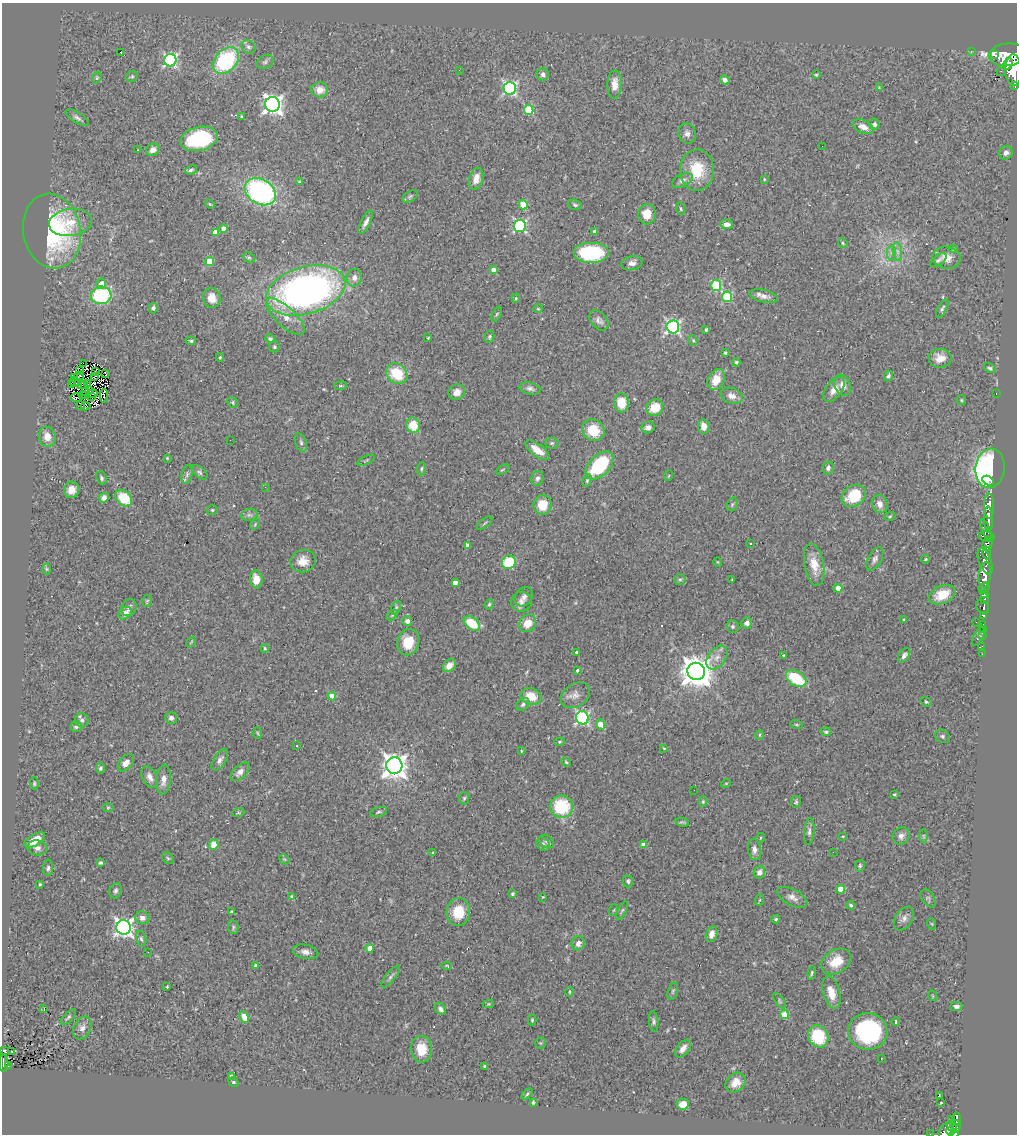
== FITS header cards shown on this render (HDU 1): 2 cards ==
NAXIS1  =                 1015
NAXIS2  =                 1132

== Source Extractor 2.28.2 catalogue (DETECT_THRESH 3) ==
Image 1015 x 1132 px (HDU 1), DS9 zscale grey, 1 PNG px = 1 image px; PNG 1019 x 1136 px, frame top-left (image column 1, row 1132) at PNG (2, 3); each listed source drawn as its Kron ellipse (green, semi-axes under 4 px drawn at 4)
Background 0.907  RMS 0.072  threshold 0.217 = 3 sigma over >= 5 px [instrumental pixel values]
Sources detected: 365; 4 with non-positive FLUX_AUTO (blend fragments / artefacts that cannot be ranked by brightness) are neither listed nor drawn; the other 361 listed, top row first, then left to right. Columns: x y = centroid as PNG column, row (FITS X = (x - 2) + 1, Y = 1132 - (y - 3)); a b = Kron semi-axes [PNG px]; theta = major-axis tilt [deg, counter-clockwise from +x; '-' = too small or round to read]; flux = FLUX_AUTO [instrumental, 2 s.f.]
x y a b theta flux
248 47 7 6 - 14
971 51 2 2 - 17
120 52 3 2 - 32
994 55 3 2 - 440
1007 55 18 11 5 5600
170 60 6 6 - 860
226 61 15 10 47 470
265 62 9 6 31 13
1008 64 6 4 64 1100
459 70 2 2 - 2.5
1013 70 16 8 -88 4000
1001 71 2 2 - 3
543 74 6 6 - 17
816 75 4 3 - 5.3
132 77 6 5 - 8.8
97 78 6 4 69 6.3
725 80 5 4 - 16
615 84 14 7 87 46
1015 85 3 3 - 95
510 88 6 6 - 920
879 88 4 4 - 4
320 90 8 7 - 52
273 104 7 7 - 2300
529 110 5 5 - 240
241 116 4 3 - 7
77 118 13 5 -32 17
874 124 5 5 - 14
863 127 11 6 -24 36
687 134 10 8 -69 23
199 139 19 12 13 360
822 146 2 2 - 15
137 150 2 2 - 4.6
153 150 7 6 - 30
1006 153 7 6 - 19
191 170 6 4 23 9
697 170 20 17 90 160
476 179 11 6 73 46
764 179 4 4 - 5
682 180 11 6 25 21
299 182 4 3 - 5.1
260 192 17 12 -31 990
410 196 8 5 32 8.8
210 204 5 3 - 4.7
523 205 4 4 - 130
575 205 7 5 -20 9.5
681 209 6 4 -71 6.4
647 214 10 9 - 75
70 222 21 13 7 110
366 222 13 4 63 23
726 224 6 4 1 25
520 226 6 6 - 780
223 229 4 4 - 27
52 231 38 28 -79 710
594 231 4 4 - 8.9
215 232 4 4 - 63
843 243 5 4 - 5.1
953 249 4 3 - 4.6
897 252 9 4 -81 17
591 253 18 10 0 370
891 253 7 4 -89 14
249 257 6 4 -28 7.1
947 258 14 11 -10 50
938 260 9 5 36 12
210 262 4 4 - 100
632 263 11 7 14 25
493 270 4 3 - 37
354 278 9 7 85 24
101 284 5 5 - 47
716 286 5 5 - 340
306 290 40 23 16 2200
101 295 10 8 5 380
764 296 15 6 -12 29
727 297 5 5 - 280
212 298 10 8 -75 53
516 298 4 4 - 5.5
153 308 5 4 - 16
942 308 10 4 62 9.9
538 309 5 3 - 4.5
497 314 8 4 66 7.1
285 317 25 9 -43 70
599 320 12 8 -47 22
673 327 6 6 - 1000
706 330 3 3 - 9.5
489 337 6 5 - 8
428 338 3 2 - 5
270 339 5 4 - 11
693 340 5 4 - 6
191 341 5 4 - 7.8
274 347 5 5 - 9.4
725 353 3 3 - 6.6
220 357 4 3 - 5.1
940 358 11 9 4 50
736 362 4 4 - 8.9
83 363 2 2 - 1400
990 368 6 4 -28 9.3
80 371 4 2 - 5.3
96 372 3 2 - 3.6
106 373 4 2 - 4
397 374 11 9 -41 160
79 376 5 2 - 3.7
95 376 4 2 - 3
888 376 5 4 - 12
75 377 3 2 - 2.8
716 380 11 8 63 78
74 382 5 3 - 13
79 383 3 2 - 3
88 384 3 2 - 6.7
71 385 2 2 - 3.8
81 385 2 2 - 2.9
85 385 3 2 - 0.48
843 385 11 8 -67 32
340 386 6 4 5 6.3
530 389 10 6 -13 16
834 390 14 8 53 43
86 391 4 2 - 5.7
90 391 4 2 - 0.55
457 392 8 7 - 32
996 393 3 2 - 140
92 394 5 3 - 0.77
83 395 4 3 - 10
92 396 3 2 - 2.6
104 396 7 2 89 2.8
732 396 11 7 -20 34
77 398 6 3 2 15
961 400 5 4 - 5.9
233 402 6 5 - 7.9
621 403 9 7 -84 100
80 405 3 2 - 4.9
86 406 5 3 - 16
655 407 9 7 35 100
413 425 8 7 - 120
704 426 7 5 -81 46
648 427 7 6 - 22
593 430 11 10 - 130
47 437 10 8 -78 44
230 440 2 2 - 3
301 443 9 5 -71 14
552 443 7 5 0 8.9
537 450 14 6 -36 62
167 458 3 2 - 3.7
366 460 9 4 26 7.5
599 465 17 10 46 380
828 468 6 5 - 18
990 468 20 14 83 1500
421 469 7 4 83 8
502 470 7 3 29 5.2
199 472 9 5 -39 12
187 474 9 5 74 12
668 476 5 3 - 4.3
101 478 7 5 -69 11
537 478 7 6 - 15
587 481 6 4 64 8.3
988 481 6 3 -28 150
265 487 4 2 - 4.2
71 490 8 7 - 45
854 496 13 10 36 170
104 498 5 4 - 17
124 498 9 7 -43 130
732 504 7 5 69 8.5
880 504 9 7 -69 35
542 505 10 9 - 86
989 506 12 5 -89 1500
212 510 5 4 - 6.4
249 515 8 6 10 15
890 516 5 3 - 5.6
988 519 12 4 -88 1200
485 523 9 3 40 6.7
255 524 6 3 54 5.1
986 530 11 4 -69 320
986 536 8 5 -6 530
750 543 3 2 - 8.1
987 544 7 5 78 460
467 546 4 4 - 25
987 553 6 4 -90 410
875 559 13 6 61 20
925 559 4 3 - 4.9
303 561 13 11 17 57
985 561 14 6 -69 1100
509 562 7 6 - 230
718 562 4 3 - 3.6
814 565 22 9 -79 76
46 569 6 4 -89 5.9
985 575 13 6 84 2700
256 579 9 6 -85 67
680 579 6 5 - 7.7
732 580 2 2 - 4
455 583 4 4 - 38
838 588 4 4 - 100
984 588 6 4 35 630
984 594 4 3 - 660
942 595 14 9 24 100
524 597 10 8 52 20
985 599 5 4 - 560
147 601 6 4 76 6.9
521 602 10 10 - 32
489 604 5 4 - 7
396 607 7 4 63 7.7
983 607 7 5 -49 230
129 608 9 7 60 18
125 613 7 5 34 39
392 615 6 4 45 5.6
983 616 4 3 - 380
904 619 4 3 - 4.5
407 621 5 4 - 30
976 622 2 2 - 3.1
472 623 9 6 -39 170
528 623 9 8 - 70
747 623 5 5 - 23
983 625 3 3 - 44
732 626 6 6 - 9.8
983 629 2 2 - 8.2
983 635 3 2 - 25
979 637 10 5 62 9
191 642 6 3 53 4.7
408 642 13 11 77 110
982 646 4 2 - 6.8
265 648 4 3 - 6
576 652 3 3 - 8.9
982 654 2 2 - 2.5
783 655 3 3 - 4.3
904 655 8 5 54 15
717 657 13 8 53 37
449 665 7 5 46 31
577 670 4 3 - 7.3
696 671 9 8 - 8700
796 678 11 7 -33 210
575 695 15 11 35 35
332 696 4 4 - 82
531 696 10 8 -17 86
926 702 6 4 -35 7.3
523 704 7 5 42 13
171 718 6 6 - 19
582 718 6 6 - 830
82 720 7 6 - 15
600 724 5 4 - 77
796 724 6 3 -19 5.4
76 727 6 5 - 11
826 732 5 4 - 7.9
258 733 6 3 -87 5.4
760 735 5 3 - 5.2
942 736 8 6 -26 11
559 742 5 4 - 6.1
297 746 2 2 - 3.1
664 748 3 2 - 3.8
521 751 3 2 - 3.5
220 760 12 6 58 23
566 762 6 3 -45 6.5
126 763 10 6 49 35
394 766 8 8 - 4600
100 768 5 4 - 10
240 772 11 6 43 31
150 777 11 7 -64 32
163 780 15 7 85 40
34 783 6 4 -88 7
726 783 5 3 - 4.1
694 790 2 2 - 2.8
894 794 3 3 - 5.9
464 798 6 5 - 7.8
703 802 5 4 - 6.3
796 802 6 5 - 7.7
108 807 6 4 1 5.4
561 807 11 11 - 250
378 812 9 4 18 10
238 813 6 4 18 6.6
682 822 7 4 -12 7.2
809 832 13 5 84 17
843 836 4 3 - 3.9
901 836 9 8 - 25
924 836 7 4 -89 9.3
760 838 5 3 - 4
35 840 11 5 32 66
547 841 8 6 -35 12
214 844 5 4 - 75
543 844 7 6 - 15
643 845 4 4 - 33
37 848 10 7 -8 24
754 849 10 6 -83 28
833 852 2 2 - 1.9
433 853 4 3 - 5.8
168 858 6 5 - 7.7
284 859 6 4 -45 6.7
100 863 4 3 - 8.5
860 866 6 5 - 8.5
48 868 8 5 87 13
759 872 6 5 - 21
628 881 6 5 - 11
40 884 3 3 - 5.1
840 889 4 4 - 76
116 891 8 6 68 12
512 894 4 3 - 7.5
291 896 4 4 - 4.1
543 897 4 3 - 4.3
792 897 16 8 -27 33
928 898 10 6 -57 12
759 900 6 3 70 4.9
851 905 4 4 - 8.6
614 910 6 3 71 6.2
622 911 10 3 62 7.9
231 912 3 2 - 5.6
458 912 14 12 85 110
142 918 7 6 - 25
904 918 13 8 57 29
776 919 4 4 - 6.2
932 924 6 3 -71 4.4
124 927 7 7 - 2000
233 927 7 5 -82 9.5
712 934 8 5 74 30
141 939 8 5 -76 9.8
578 943 7 6 - 30
370 948 4 4 - 59
148 952 2 2 - 2.6
305 952 13 7 -13 27
836 961 16 11 30 110
256 965 4 3 - 15
447 966 5 3 - 4.2
812 973 7 4 83 7.6
391 977 13 4 52 14
167 987 3 3 - 9.7
673 991 9 5 76 10
569 992 5 3 - 5.2
831 993 17 8 -75 70
933 996 5 3 - 4.3
779 1001 8 4 -56 8.6
488 1004 5 4 - 5.1
956 1006 6 4 1 16
44 1008 3 2 - 15
441 1009 6 4 -48 15
785 1014 4 4 - 130
68 1017 10 4 46 10
244 1017 6 4 -64 63
532 1020 5 4 - 6.5
654 1021 10 4 -84 12
896 1022 4 3 - 5.3
82 1028 12 8 62 26
868 1031 19 18 - 520
818 1036 11 9 -61 210
540 1043 5 5 - 6.2
421 1049 13 10 -82 97
683 1049 10 6 51 29
4 1051 3 2 - 5
12 1052 2 2 - 3.9
881 1059 2 2 - 4.5
4 1063 8 4 -87 62
8 1066 3 3 - 8.6
485 1066 3 3 - 7.2
232 1077 4 4 - 45
233 1082 5 4 - 7.3
736 1082 11 8 44 51
527 1094 6 4 46 6.8
939 1095 3 2 - 0.095
533 1103 4 3 - 7
941 1103 3 2 - 4.2
683 1104 6 5 - 43
956 1119 7 3 -89 180
952 1120 3 2 - 8.4
952 1126 6 3 -49 97
956 1126 6 4 -84 180
946 1131 9 6 47 650
951 1131 4 3 - 180
930 1134 2 2 - 5.9
954 1134 4 4 - 200
At the frame edge (FLAGS 8, measured only in part): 6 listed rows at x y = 1007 55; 1013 70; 1015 85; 4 1063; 930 1134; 954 1134
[4 non-positive-flux detections neither listed nor drawn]